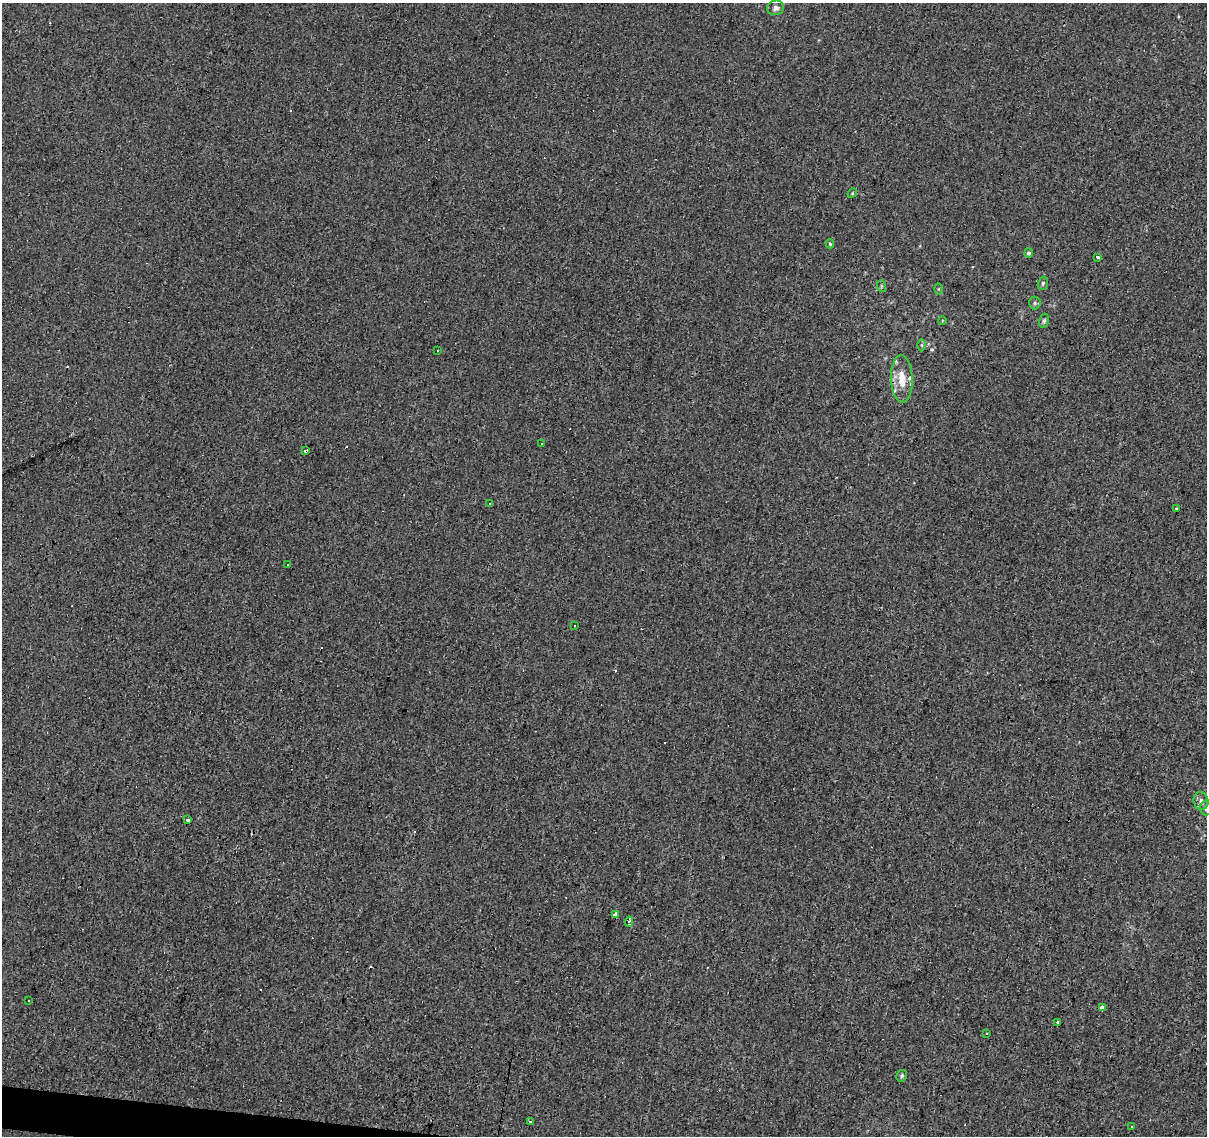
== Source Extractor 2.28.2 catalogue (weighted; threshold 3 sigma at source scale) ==
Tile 7 of 4 x 4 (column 3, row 2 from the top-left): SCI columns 2411-3615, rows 2489-3622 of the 4824 x 5035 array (HDU 1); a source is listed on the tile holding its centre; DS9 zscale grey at full resolution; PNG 1209 x 1138 px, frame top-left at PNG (2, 3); each listed source drawn as its Kron ellipse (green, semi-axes under 4 px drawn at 4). Shown black and unused: <1% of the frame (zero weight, under 3 of 4 exposures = <1% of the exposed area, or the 3 px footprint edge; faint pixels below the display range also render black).
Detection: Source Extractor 2.28.2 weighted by HDU 2 'WHT'; one run over the whole footprint, this tile lists its part. Background -0.00137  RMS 0.0033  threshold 0.015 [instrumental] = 3 sigma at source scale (4.5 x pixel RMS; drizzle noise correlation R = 1.50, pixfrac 1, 0.0396/0.0396 arcsec/px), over >= 5 px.
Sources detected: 51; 18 cosmic-ray / hot-pixel residue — neither listed nor drawn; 1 inside a brighter listed object's ellipse — not listed separately; the other 32 listed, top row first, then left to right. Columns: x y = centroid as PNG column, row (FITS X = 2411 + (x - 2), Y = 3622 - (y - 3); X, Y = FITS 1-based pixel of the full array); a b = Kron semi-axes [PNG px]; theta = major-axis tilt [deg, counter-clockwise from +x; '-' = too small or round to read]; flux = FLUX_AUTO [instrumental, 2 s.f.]
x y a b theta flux
776 8 8 7 - 1.9
852 193 5 4 - 0.39
830 244 4 3 - 0.48
1029 253 4 4 - 0.73
1097 258 3 3 - 3.5
1043 283 7 5 75 0.73
881 286 6 3 -72 0.4
939 289 6 4 89 0.43
1035 303 6 6 - 0.62
942 321 4 2 - 0.26
1044 321 7 5 75 0.78
922 345 6 4 -89 0.48
438 350 2 2 - 0.23
902 379 24 10 -88 7.4
542 444 3 3 - 0.74
306 450 3 3 - 12
490 504 3 3 - 0.76
1176 509 3 3 - 3.5
287 564 3 3 - 1.1
575 625 3 3 - 0.47
1201 801 9 7 -75 1.5
1206 808 7 6 - 1
188 820 3 3 - 5.8
616 915 3 3 - 14
629 922 5 3 - 9.6
28 1000 3 3 - 0.55
1102 1007 4 3 - 9.6
1058 1022 3 3 - 1.2
987 1033 3 2 - 0.36
902 1076 6 5 - 0.76
530 1121 3 3 - 1.7
1132 1126 2 2 - 0.22
Overlapping masked pixels (flux is a lower limit): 1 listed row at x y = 306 450
Isophote crosses this tile's border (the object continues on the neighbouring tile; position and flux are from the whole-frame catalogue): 1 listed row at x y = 1206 808